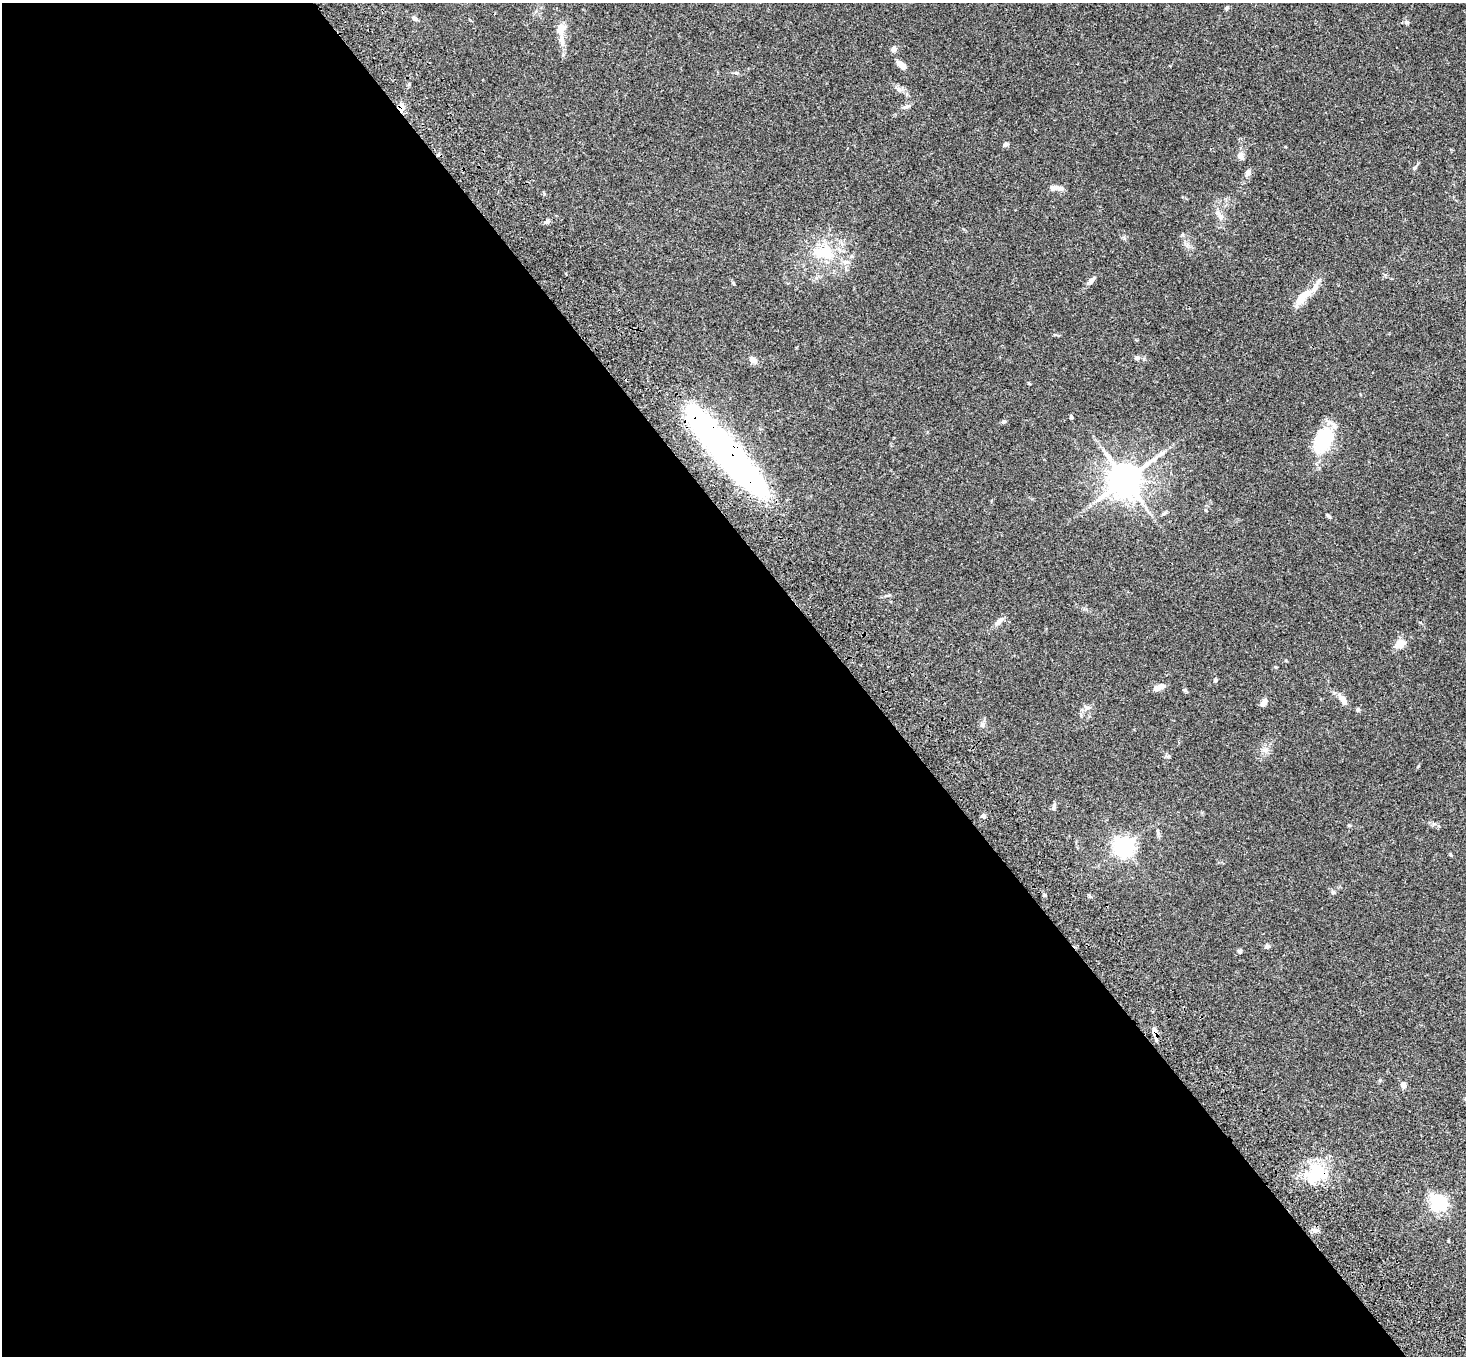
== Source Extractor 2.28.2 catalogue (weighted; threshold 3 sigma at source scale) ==
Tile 9 of 4 x 4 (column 1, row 3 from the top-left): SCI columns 108-1571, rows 1730-3083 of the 6069 x 6028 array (HDU 1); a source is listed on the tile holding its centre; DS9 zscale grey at full resolution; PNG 1468 x 1358 px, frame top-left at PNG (2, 3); no overlay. Shown black and unused: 58% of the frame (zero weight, under 3 of 4 exposures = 6% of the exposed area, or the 3 px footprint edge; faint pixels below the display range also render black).
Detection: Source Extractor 2.28.2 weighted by HDU 2 'WHT'; one run over the whole footprint, this tile lists its part. Background 0.0598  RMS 0.0053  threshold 0.0237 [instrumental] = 3 sigma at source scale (4.5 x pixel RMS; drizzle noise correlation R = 1.50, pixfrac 1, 0.05/0.05 arcsec/px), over >= 5 px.
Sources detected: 60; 2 inside a brighter object's white glare — not listed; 5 inside a brighter listed object's ellipse — not listed separately; the other 53 listed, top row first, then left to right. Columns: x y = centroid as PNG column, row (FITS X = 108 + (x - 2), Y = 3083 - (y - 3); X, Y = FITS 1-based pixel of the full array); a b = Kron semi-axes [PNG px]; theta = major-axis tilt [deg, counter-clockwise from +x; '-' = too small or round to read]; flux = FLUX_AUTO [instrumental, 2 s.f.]
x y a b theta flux
1227 8 6 5 - 0.78
414 18 7 5 -34 1.5
1407 22 7 5 -21 1
560 29 11 8 76 5
894 49 8 6 72 1.7
901 65 10 5 -40 4.4
401 107 11 7 -90 3.1
906 107 10 5 15 1.3
1006 144 7 5 43 1.1
1240 155 11 7 53 2.1
1414 168 6 4 71 0.71
1248 172 7 6 - 1.9
1057 188 20 6 -5 3
1218 213 11 7 -48 2.4
547 222 7 5 40 1.2
823 252 31 19 0 20
1091 281 12 6 49 2
1302 298 25 9 47 8.7
1137 358 8 6 16 1.3
752 360 10 7 -46 2.3
1071 417 5 3 - 0.92
1004 422 6 5 - 0.89
1323 440 30 18 66 27
723 450 95 20 -51 220
1125 480 11 10 - 830
1164 514 8 4 26 0.94
1327 515 7 4 -36 0.66
999 622 13 6 46 2.6
1400 644 12 9 28 5.1
1215 680 5 4 - 0.88
1157 688 6 5 - 3.3
1185 690 7 5 -21 0.71
1343 700 13 6 -57 3.9
1263 703 11 6 48 2
1087 707 9 4 -25 1.2
1358 709 7 4 46 0.7
982 725 8 7 - 1.5
1265 750 8 6 -46 1.8
1053 808 7 6 - 1.1
983 816 6 5 - 1.2
1349 825 5 4 - 0.54
1124 847 7 6 - 250
1450 854 5 3 - 0.5
1333 892 6 5 - 0.94
1044 895 4 4 - 0.59
1089 896 6 4 -70 0.64
1267 946 7 6 - 1.1
1240 951 6 5 - 0.86
1155 1032 13 7 -74 3.2
1403 1085 8 6 -69 2.3
1316 1174 31 22 46 21
1439 1203 7 6 - 120
1316 1230 8 8 - 1.8
Overlapping masked pixels (flux is a lower limit): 4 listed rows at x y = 401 107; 723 450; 1155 1032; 1316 1174
Unlisted compact peaks at least as high as the median listed source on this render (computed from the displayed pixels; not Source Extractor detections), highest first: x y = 1182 235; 1124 238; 1418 766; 733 283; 736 73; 1275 667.